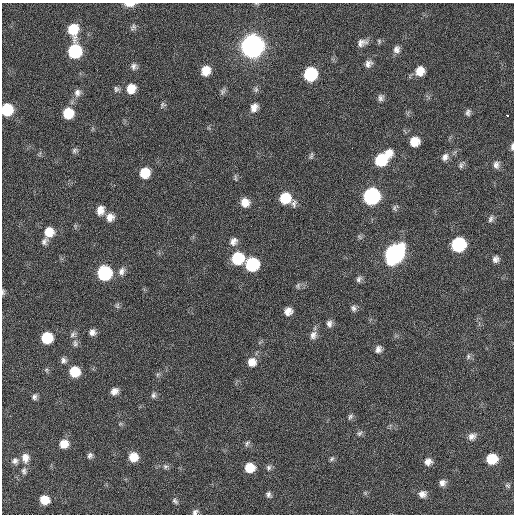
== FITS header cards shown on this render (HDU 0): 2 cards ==
NAXIS1  =                  512 / Axis length
NAXIS2  =                  512 / Axis length

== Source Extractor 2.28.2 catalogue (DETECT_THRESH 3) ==
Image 512 x 512 px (HDU 0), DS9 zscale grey, 1 PNG px = 1 image px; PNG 516 x 516 px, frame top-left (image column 1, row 512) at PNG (2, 3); no overlay
Background 22.3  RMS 5.4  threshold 16.2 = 3 sigma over >= 5 px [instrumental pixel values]
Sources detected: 101; all 101 listed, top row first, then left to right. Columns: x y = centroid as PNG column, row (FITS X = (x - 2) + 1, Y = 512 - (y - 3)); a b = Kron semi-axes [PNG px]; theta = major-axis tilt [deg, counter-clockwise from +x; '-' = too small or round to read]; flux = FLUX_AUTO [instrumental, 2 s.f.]
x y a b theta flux
130 4 11 4 0 3800
256 4 6 3 -9 360
133 27 10 6 54 980
73 30 13 9 -87 11000
379 41 7 5 -77 600
362 43 12 8 18 2200
252 46 11 10 - 390000
396 49 10 8 75 1900
75 51 10 9 - 33000
368 64 10 8 48 1900
134 66 8 8 - 1400
206 71 9 8 - 5500
420 71 10 9 - 4800
310 74 9 9 - 32000
116 89 7 7 - 970
131 89 10 9 - 5500
256 89 9 6 80 980
223 91 10 6 63 950
77 93 11 9 73 2100
381 98 9 7 78 1300
163 105 8 7 - 830
254 107 11 8 61 2800
7 110 9 8 - 17000
468 112 9 6 77 1100
68 113 9 9 - 10000
507 115 3 3 - 2700
414 142 9 9 - 5900
512 146 10 4 86 1000
75 150 8 6 22 870
311 155 10 5 80 760
445 157 10 8 55 1900
382 159 16 8 41 22000
461 165 8 6 -87 1000
496 165 10 7 82 1700
145 173 9 8 - 8600
235 178 12 4 -83 700
371 196 10 9 - 83000
285 198 10 9 - 11000
245 202 10 9 - 3900
294 203 11 7 -83 1400
395 208 9 6 70 880
100 210 11 8 77 3300
110 217 10 10 - 2900
491 219 10 6 69 1200
49 232 10 9 - 6200
44 241 11 7 60 1500
233 241 12 9 55 2300
458 244 10 9 - 44000
394 254 12 10 51 150000
238 258 10 9 - 19000
496 259 8 8 - 1600
252 264 9 9 - 31000
121 271 12 8 71 2000
104 273 9 9 - 42000
359 279 9 6 57 1200
298 286 9 7 75 960
3 292 7 4 -90 630
117 306 8 6 89 740
353 308 8 7 - 1100
288 311 9 8 - 2800
329 324 9 7 -90 1500
92 332 7 7 - 1800
73 334 10 7 52 1200
313 335 12 9 73 2100
47 338 8 8 - 16000
75 343 10 7 -75 1300
378 349 9 7 68 1700
468 356 7 5 73 840
64 360 8 7 - 1200
252 362 10 10 - 3500
46 370 6 5 - 620
74 372 8 8 - 11000
158 374 7 4 18 590
114 391 9 7 35 2300
153 395 8 6 77 1000
34 397 7 6 - 1000
350 417 8 6 55 910
120 424 6 4 18 470
359 433 8 6 43 1000
472 436 11 8 26 1900
247 443 9 6 57 950
64 444 9 8 - 4400
90 455 7 6 - 1100
133 457 9 8 - 5800
25 458 11 9 -88 3000
332 459 8 5 46 740
492 459 8 8 - 12000
15 461 9 9 - 1600
428 462 9 8 - 2200
165 466 8 6 -35 990
250 468 8 8 - 7900
269 468 8 7 - 1100
24 471 9 6 -86 1100
442 483 7 7 - 1800
508 485 7 6 - 720
365 493 5 5 - 530
422 494 10 8 9 2100
268 495 8 6 -64 1100
44 500 8 7 - 6700
175 501 9 5 -45 950
195 512 8 6 43 1100
At the frame edge (FLAGS 8, measured only in part): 6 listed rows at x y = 130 4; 256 4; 7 110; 512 146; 3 292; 195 512